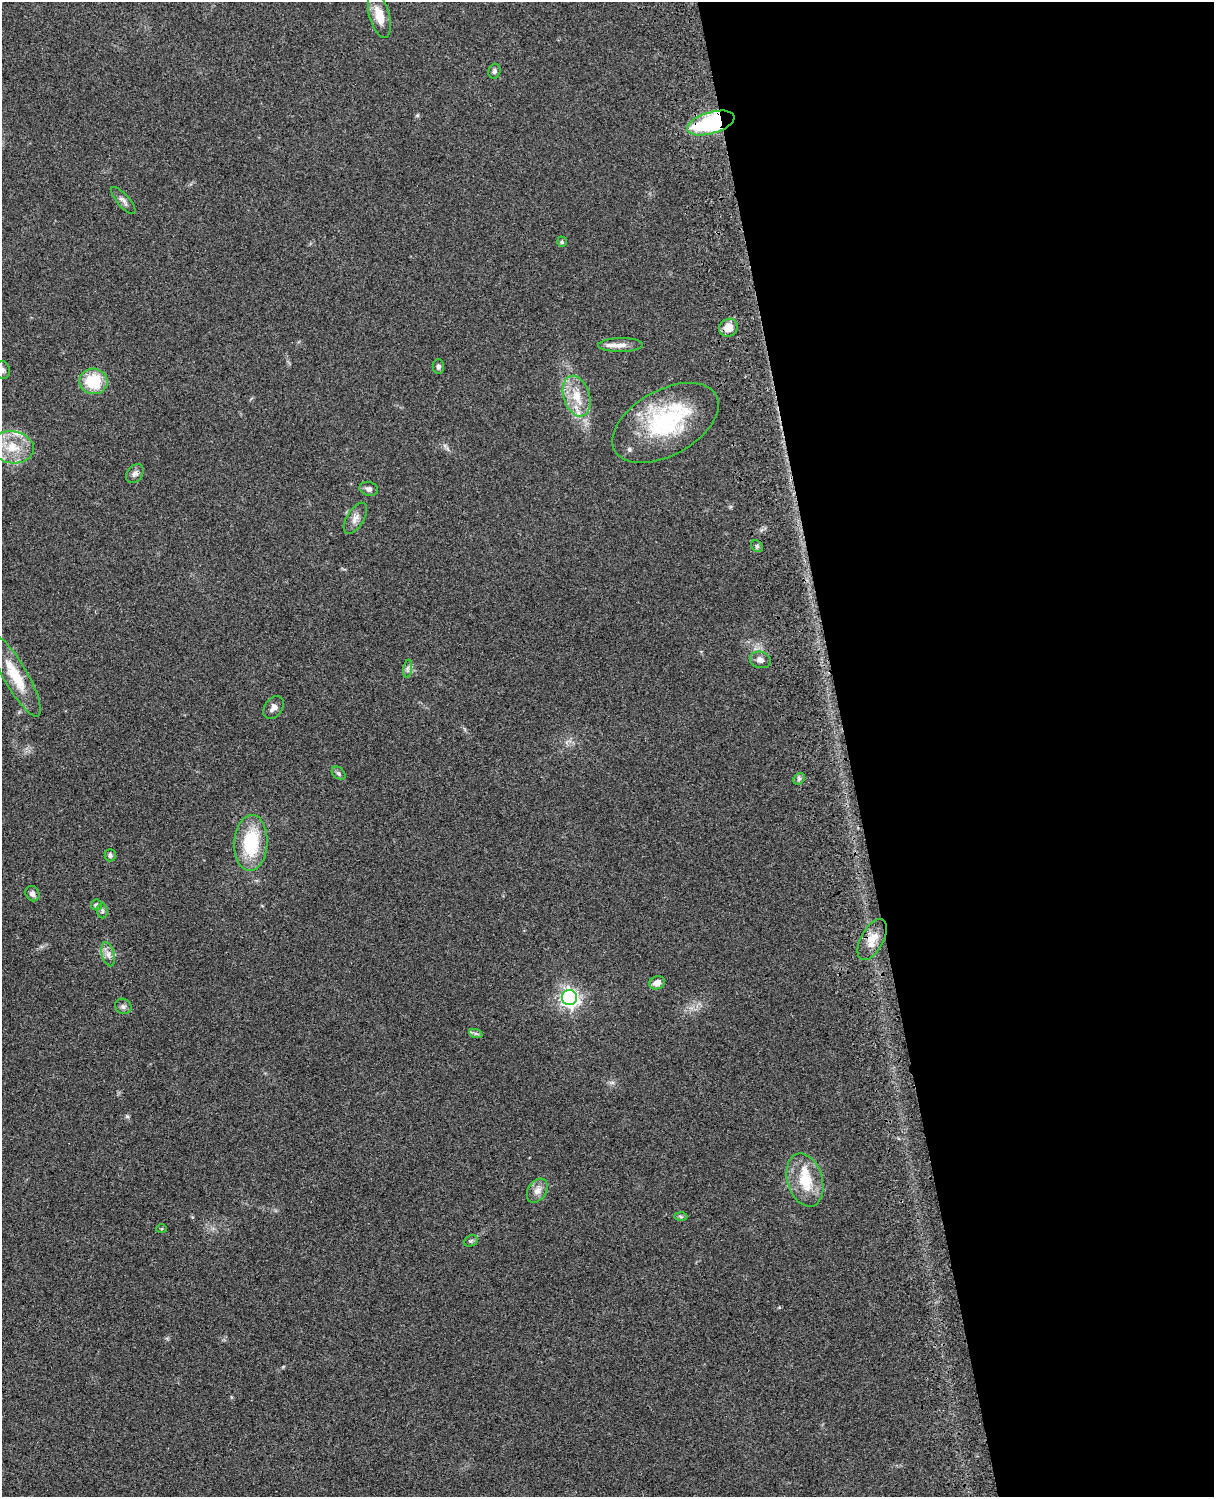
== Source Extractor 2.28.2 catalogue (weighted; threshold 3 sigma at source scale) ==
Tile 8 of 4 x 3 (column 4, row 2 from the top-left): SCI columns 3758-4969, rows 1773-3267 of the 5088 x 4926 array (HDU 1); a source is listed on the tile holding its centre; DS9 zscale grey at full resolution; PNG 1216 x 1499 px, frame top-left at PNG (2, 2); each listed source drawn as its Kron ellipse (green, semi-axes under 4 px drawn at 4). Shown black and unused: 30% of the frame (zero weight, under 3 of 4 exposures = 6% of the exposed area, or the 3 px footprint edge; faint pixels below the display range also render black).
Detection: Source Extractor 2.28.2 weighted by HDU 2 'WHT'; one run over the whole footprint, this tile lists its part. Background 0.0779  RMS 0.0058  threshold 0.0263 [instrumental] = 3 sigma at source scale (4.5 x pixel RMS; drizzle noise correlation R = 1.50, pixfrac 1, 0.05/0.05 arcsec/px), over >= 5 px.
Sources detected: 45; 6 inside a brighter listed object's ellipse — not listed separately; the other 39 listed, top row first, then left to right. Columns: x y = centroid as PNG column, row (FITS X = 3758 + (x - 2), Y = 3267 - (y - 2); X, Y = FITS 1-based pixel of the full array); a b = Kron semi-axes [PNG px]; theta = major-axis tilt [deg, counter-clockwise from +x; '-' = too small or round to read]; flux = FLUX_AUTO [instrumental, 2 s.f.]
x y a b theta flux
379 15 23 10 -74 9.4
494 71 7 6 - 1.5
711 123 24 10 16 68
123 200 17 6 -48 2.5
562 242 5 4 - 1
728 328 9 8 - 6.2
620 345 22 7 1 4.4
438 367 7 6 - 1.5
2 370 9 7 -77 1.9
93 381 14 13 - 21
577 396 21 13 -73 12
665 423 58 32 29 58
13 447 21 16 -8 14
135 474 10 7 52 2.3
369 489 9 7 -14 2.1
355 518 17 8 58 4
757 546 6 5 - 1
760 660 10 8 -14 2.9
408 669 9 4 82 1.6
15 676 46 12 -60 19
273 708 12 8 54 3
339 773 8 5 -43 1.2
799 779 6 5 - 1.1
251 843 28 16 87 32
110 855 6 5 - 1.4
32 894 8 6 -59 2.5
96 905 5 5 - 1.6
102 911 7 5 -85 1.2
872 939 23 11 61 8.2
108 954 12 6 -74 3.2
657 983 8 6 21 4.3
569 998 7 7 - 270
123 1006 8 7 - 1.8
476 1034 7 4 -20 1.1
805 1180 27 17 -73 19
537 1191 13 9 57 4.2
681 1217 6 4 -2 0.87
162 1229 5 4 - 0.69
471 1241 7 5 22 1.1
Overlapping masked pixels (flux is a lower limit): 1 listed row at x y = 711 123
Isophote crosses this tile's border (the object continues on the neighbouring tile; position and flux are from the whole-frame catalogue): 1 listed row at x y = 2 370